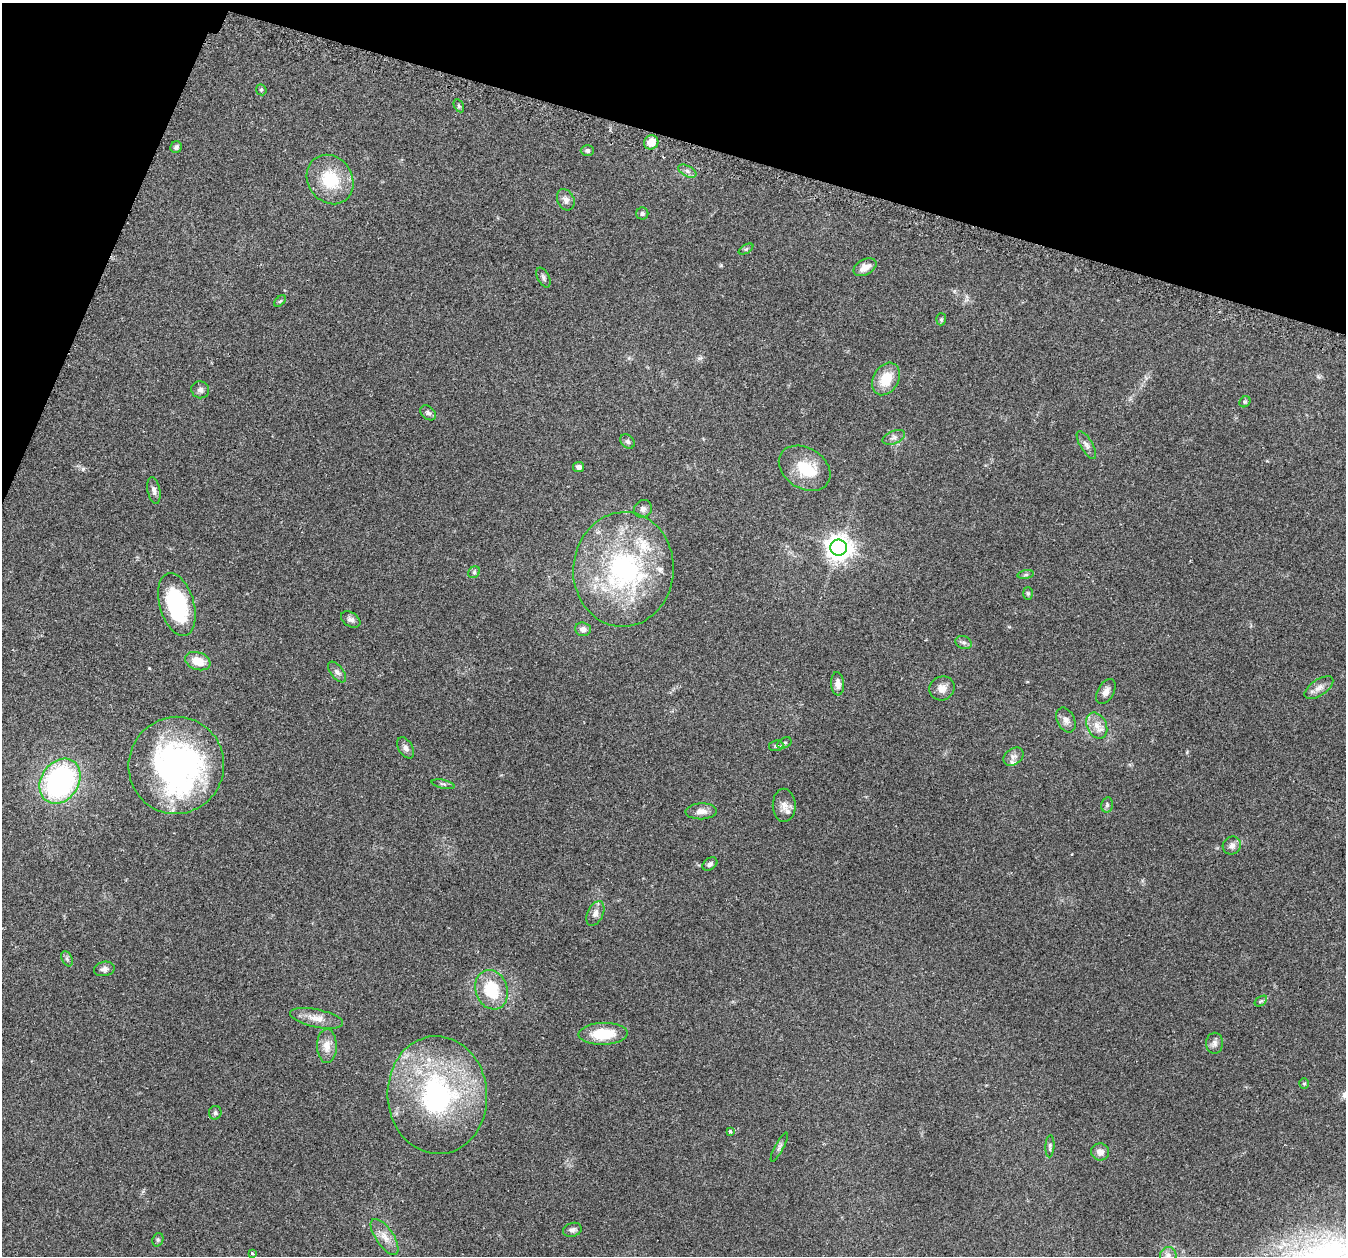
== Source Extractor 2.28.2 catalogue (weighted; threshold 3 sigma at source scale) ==
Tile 2 of 4 x 4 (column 2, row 1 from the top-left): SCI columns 1396-2739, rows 3920-5173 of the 5465 x 5498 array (HDU 1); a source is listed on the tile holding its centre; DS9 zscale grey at full resolution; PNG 1348 x 1258 px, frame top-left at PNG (2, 3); each listed source drawn as its Kron ellipse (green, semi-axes under 4 px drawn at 4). Shown black and unused: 14% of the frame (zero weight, under 2 of 3 exposures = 4% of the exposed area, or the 3 px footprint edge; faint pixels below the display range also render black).
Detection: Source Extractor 2.28.2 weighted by HDU 2 'WHT'; one run over the whole footprint, this tile lists its part. Background 0.0748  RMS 0.0069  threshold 0.0311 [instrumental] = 3 sigma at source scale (4.5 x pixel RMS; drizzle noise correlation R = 1.50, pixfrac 1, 0.05/0.05 arcsec/px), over >= 5 px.
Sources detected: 79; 1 inside a brighter object's white glare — neither listed nor drawn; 3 inside a brighter listed object's ellipse — not listed separately; the other 75 listed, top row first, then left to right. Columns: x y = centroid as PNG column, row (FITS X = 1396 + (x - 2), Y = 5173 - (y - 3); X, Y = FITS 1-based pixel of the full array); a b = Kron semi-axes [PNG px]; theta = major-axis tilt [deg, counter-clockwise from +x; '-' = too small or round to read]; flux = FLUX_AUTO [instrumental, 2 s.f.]
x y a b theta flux
261 90 6 5 - 0.95
459 106 7 4 -61 1.1
651 142 7 7 - 9
176 147 6 5 - 1.7
587 150 6 5 - 1.7
687 171 10 5 -28 2.2
330 179 26 22 -55 28
566 200 11 8 -64 3.3
642 213 6 6 - 1.3
746 249 8 3 31 0.9
865 267 12 7 28 5.5
543 278 11 6 -63 1.7
280 301 7 4 44 0.9
941 319 6 5 - 1.1
886 379 17 12 60 15
200 390 9 8 - 2.3
1245 402 6 5 - 1
428 413 9 6 -39 1.9
894 437 12 6 23 2.5
627 441 8 6 -45 1.7
1086 445 16 6 -59 3.2
579 467 5 5 - 2.7
805 468 28 20 -32 21
154 490 13 6 -79 2.7
643 509 9 8 - 2.8
839 548 8 8 - 650
623 569 57 50 85 120
474 572 6 5 - 1.4
1026 575 8 4 9 1.2
1028 593 6 5 - 1.1
177 605 32 17 -74 62
351 620 10 7 -32 2.4
583 629 8 6 -5 3.1
964 642 8 6 -19 1.8
198 661 13 8 -19 11
337 672 12 6 -52 2.5
838 684 11 6 -87 3.7
942 688 13 11 32 4.9
1319 688 16 8 34 4.4
1106 691 13 8 61 3.8
1066 720 13 8 -63 3.5
1097 726 14 10 -64 6.1
784 743 7 5 28 1.3
776 746 7 5 10 1.4
406 748 11 7 -58 2.5
1013 757 11 8 35 2.8
176 765 49 47 72 180
60 781 24 19 55 130
443 784 11 2 -12 0.99
784 805 16 11 -89 5.5
1107 805 8 5 78 1.4
701 811 16 8 2 4.8
1232 846 9 8 - 3.1
710 864 8 5 34 1.9
595 913 13 8 64 3.6
67 959 8 5 -65 1.5
104 969 10 7 10 2.6
492 990 20 16 -72 25
1261 1001 7 4 34 1.1
317 1018 27 9 -12 7.6
603 1034 24 11 2 21
1215 1043 10 8 90 2.6
327 1046 17 10 -89 6.8
1304 1084 5 4 - 0.81
437 1095 59 50 -86 130
215 1113 7 6 - 1.3
730 1131 3 3 - 0.92
1050 1146 11 4 87 1.5
779 1147 16 4 62 1.9
1100 1152 9 8 - 3.9
572 1230 9 7 18 2.3
385 1237 21 9 -56 7.1
158 1240 7 5 69 1.2
252 1254 3 3 - 1.1
1168 1256 8 8 - 2.6
Isophote crosses this tile's border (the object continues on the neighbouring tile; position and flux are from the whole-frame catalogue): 1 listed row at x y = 1168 1256